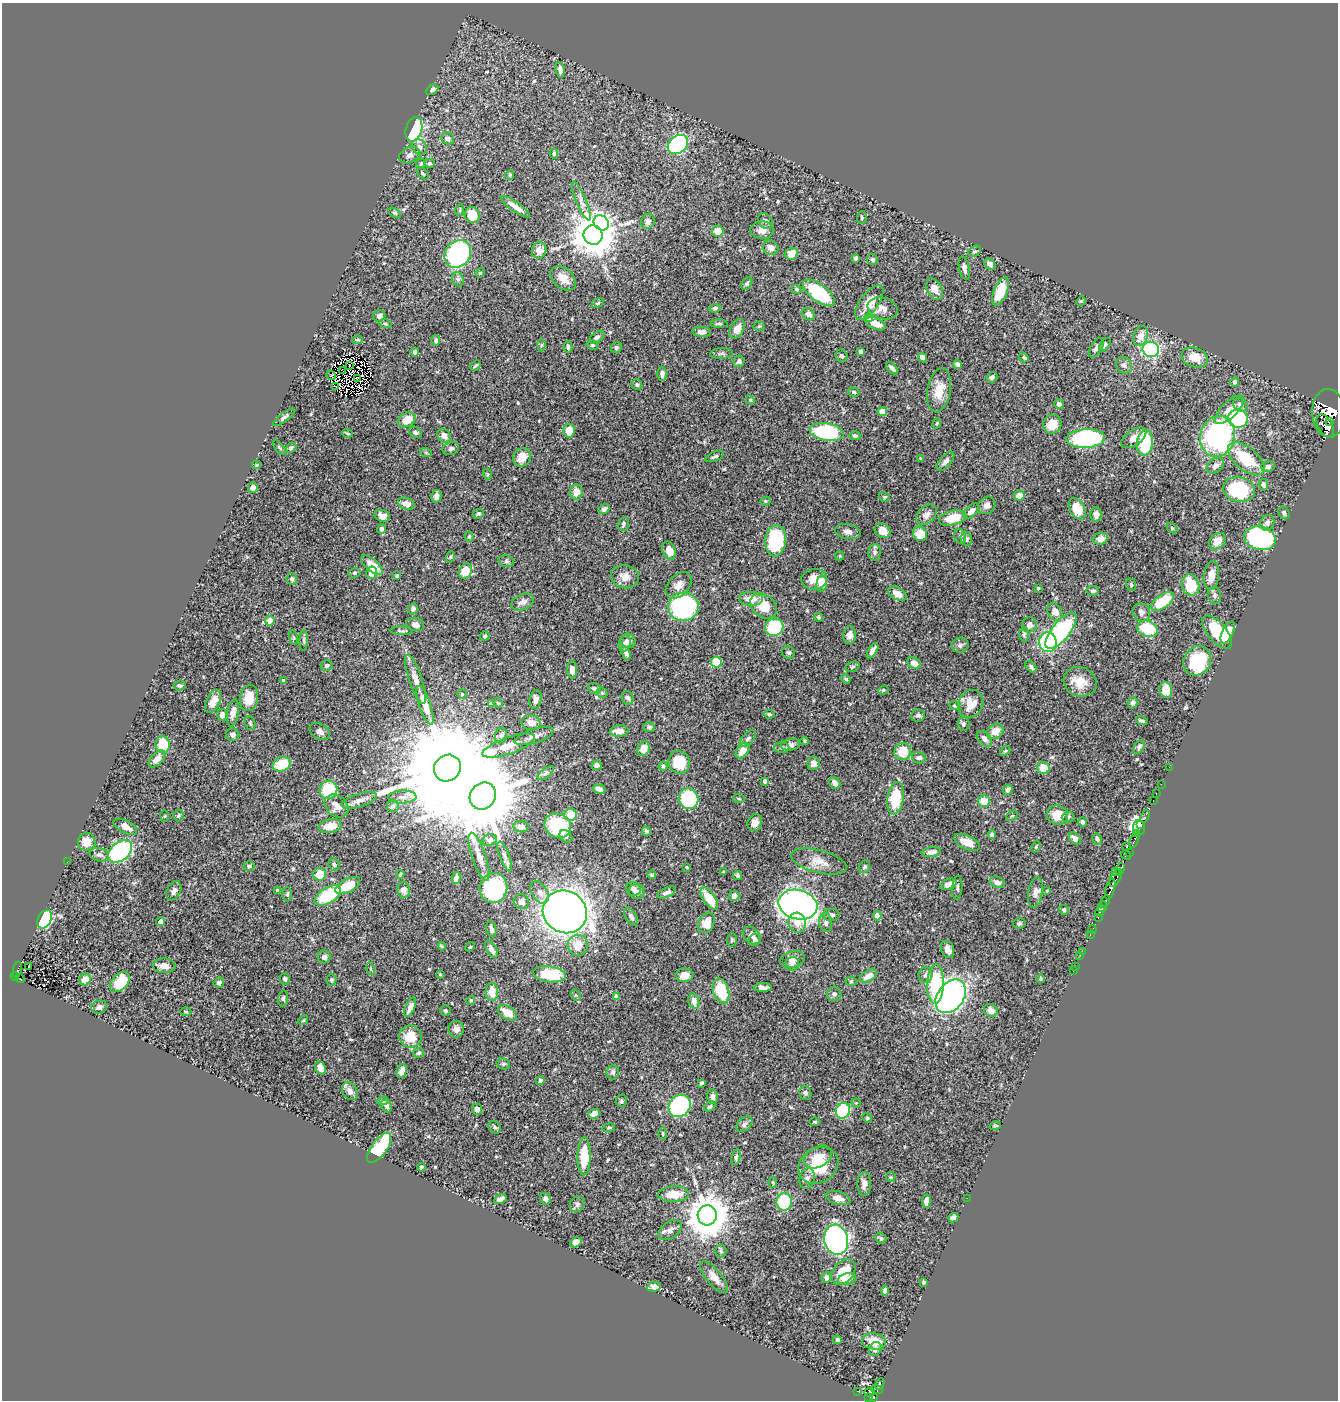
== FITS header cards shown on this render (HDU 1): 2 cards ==
NAXIS1  =                 1336
NAXIS2  =                 1398

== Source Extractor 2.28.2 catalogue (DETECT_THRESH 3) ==
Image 1336 x 1398 px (HDU 1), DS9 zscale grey, 1 PNG px = 1 image px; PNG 1340 x 1402 px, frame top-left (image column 1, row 1398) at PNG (2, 3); each listed source drawn as its Kron ellipse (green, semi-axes under 4 px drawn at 4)
Background 0.549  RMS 0.018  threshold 0.0541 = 3 sigma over >= 5 px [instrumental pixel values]
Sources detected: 544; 6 with non-positive FLUX_AUTO (blend fragments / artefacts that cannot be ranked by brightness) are neither listed nor drawn; of the other 538, the 500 brightest by FLUX_AUTO listed and drawn (38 fainter detections omitted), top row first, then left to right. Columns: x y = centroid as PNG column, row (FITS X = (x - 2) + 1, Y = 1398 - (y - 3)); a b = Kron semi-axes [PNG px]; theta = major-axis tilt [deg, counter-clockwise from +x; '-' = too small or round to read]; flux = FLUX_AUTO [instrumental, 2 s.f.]
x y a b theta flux
560 70 7 4 -79 4.8
432 90 6 4 30 3.9
414 129 12 8 74 82
448 138 6 6 - 4.6
678 144 11 8 40 160
419 147 8 7 - 4.5
554 154 5 4 - 1.7
410 155 11 7 26 5.6
430 163 5 4 - 1.8
421 164 5 5 - 2
423 173 7 4 -45 2.2
510 175 5 4 - 1.3
581 201 21 5 -67 6.6
515 207 17 5 -35 10
460 210 6 3 72 1.5
395 213 7 4 -30 1.9
472 215 8 7 - 28
862 218 6 5 - 2
648 221 8 6 60 5.3
765 221 8 6 -54 3.9
601 223 8 7 - 200
762 230 11 9 -5 7.9
718 231 6 6 - 19
593 235 10 9 - 4200
771 248 8 7 - 7.3
539 250 8 7 - 7.7
974 251 7 5 37 2.6
458 254 14 12 51 180
792 254 6 6 - 12
856 258 4 3 - 2.5
872 260 6 5 - 2.8
990 264 6 4 -44 4.5
964 268 12 5 -78 5
480 273 5 4 - 1.3
563 278 14 10 -40 13
458 279 7 5 -68 3
747 284 7 4 53 2.1
797 289 5 4 - 1.7
934 289 11 7 -61 11
1000 291 15 6 67 35
819 293 19 8 -36 85
1081 301 5 4 - 1.2
869 302 20 9 54 23
598 303 6 4 27 1.7
715 308 6 4 8 2.1
883 308 15 11 -15 8.7
809 314 7 5 -45 6.2
379 316 6 5 - 3.9
869 318 4 4 - 6.3
385 323 6 3 -20 1.7
719 324 8 4 0 2.4
876 324 10 5 -23 10
759 326 5 5 - 1.7
737 329 10 6 62 8.8
702 332 9 5 -4 6.2
1140 336 10 7 67 11
597 337 8 5 34 3.9
357 340 5 3 - 1.3
436 340 5 4 - 2.4
541 345 6 4 88 1.7
592 345 6 4 -14 2
1105 345 8 4 54 2.3
568 347 6 3 -89 2.4
616 348 6 5 - 2
1096 348 11 5 58 5.1
1151 349 8 7 - 130
415 352 4 4 - 2.8
860 352 4 3 - 2.2
722 353 11 5 2 3.2
842 356 6 6 - 2.5
1024 357 5 4 - 1.8
1195 357 13 9 -18 17
922 358 5 4 - 4.4
739 361 6 5 - 2.7
957 364 4 4 - 3.6
476 365 6 4 43 1.9
1124 365 8 7 - 5.1
349 366 3 2 - 1.2
892 368 7 3 -46 4.4
342 371 4 2 - 1.3
662 374 7 4 -88 3.8
331 375 5 2 - 1.7
992 377 6 4 42 3.2
357 378 2 2 - 1.4
1234 382 4 4 - 4.4
637 384 5 5 - 2.9
335 387 3 2 - 1.4
939 390 22 11 80 19
854 392 6 4 -17 1.8
750 400 4 4 - 1.4
1059 404 5 4 - 3.7
1240 405 7 6 - 5.4
1229 410 18 8 44 14
882 411 5 4 - 18
1329 413 24 16 -87 2300
284 417 13 4 39 2.8
1238 419 10 9 - 96
407 420 9 6 30 21
1329 422 2 2 - 14000
937 423 5 4 - 1.8
1052 424 9 9 - 17
1325 426 12 7 -62 760
569 431 7 6 - 19
415 432 7 5 -36 2.7
827 432 17 8 -10 100
347 433 5 3 - 1.7
444 436 7 6 - 7.7
855 436 5 4 - 2.6
1218 436 20 17 74 210
1086 438 19 9 2 200
1134 438 14 7 35 11
1145 443 13 8 87 67
279 448 8 4 -52 1.6
291 448 6 4 40 2.1
451 448 8 6 20 3.1
426 453 6 4 -19 1.4
715 456 10 5 23 2.9
522 457 10 8 52 14
920 458 3 3 - 1.2
1246 459 22 11 -40 51
945 461 11 5 49 5.2
256 465 4 3 - 1.9
1215 466 10 6 37 5.5
1268 466 7 5 14 3.3
487 474 5 3 - 1.4
1264 485 6 4 -83 3
253 487 5 5 - 4.1
1239 490 16 12 -13 85
576 492 7 6 - 9.8
436 496 6 5 - 4.8
1019 496 5 5 - 9.9
884 497 6 4 -20 1.5
765 501 5 4 - 1.5
406 504 8 6 -22 8.7
987 505 9 8 - 6
604 509 6 4 34 4.4
1077 509 11 7 -61 24
971 511 9 5 43 6.2
1284 513 7 5 -58 3
478 514 6 4 22 2.5
1096 514 7 5 -87 6.3
926 515 12 8 46 7
382 516 8 6 -21 8.5
953 518 14 7 15 31
1267 523 8 7 - 5.1
623 524 7 5 77 2.8
1172 528 6 4 -46 1.3
381 529 4 4 - 3.7
882 531 8 7 - 11
848 532 13 7 -10 6.4
920 534 7 7 - 26
960 536 7 5 -72 2.9
469 537 5 4 - 1.5
1260 538 16 11 -12 210
966 539 7 5 -78 3.6
1101 539 7 6 - 8.3
776 541 15 10 83 97
1217 541 9 7 45 16
669 550 9 6 -68 13
875 552 8 6 81 3.6
840 556 5 4 - 1.3
450 557 6 3 71 1.7
506 561 8 6 -13 2.7
372 565 13 6 -42 15
465 571 8 6 63 22
354 573 6 5 - 2
371 573 6 5 - 12
1211 575 15 7 83 14
397 576 3 3 - 2.4
625 577 14 11 -15 11
292 579 6 5 - 2.8
814 579 13 10 4 15
822 584 8 5 83 17
679 585 15 10 46 10
1131 585 6 5 - 1.9
1191 585 11 8 -73 45
1038 588 3 3 - 1.4
1093 591 6 5 - 2.8
897 594 10 6 -30 10
1214 595 8 6 -81 3.5
751 599 12 7 0 15
1162 601 13 6 35 46
523 602 12 7 24 5.6
763 606 14 11 -40 25
683 607 15 14 - 180
413 609 5 5 - 3.6
1055 612 9 7 -61 9.5
1141 612 9 8 - 5.8
819 617 4 3 - 1.5
270 621 5 4 - 14
415 624 9 6 -15 5.8
1029 625 7 7 - 5.8
774 627 9 8 - 84
1147 629 11 7 -19 48
401 631 11 3 -2 2
1061 631 22 9 51 140
1217 632 20 9 -50 49
1228 632 12 5 64 16
1024 634 7 5 88 2.6
850 635 8 6 84 6.9
485 636 5 4 - 2
293 638 7 3 -81 1.6
304 640 10 4 87 2.4
628 641 8 7 - 4.2
1048 642 10 8 -84 130
624 644 8 5 74 3.3
960 645 8 7 - 3.6
872 651 8 3 59 5.1
788 652 7 6 - 3.2
626 653 7 4 -67 4.3
1197 661 15 13 55 61
716 662 6 5 - 30
914 663 7 5 -31 8.1
327 665 6 5 - 2.8
852 667 7 5 19 2.1
1031 667 6 4 -50 3.2
572 670 8 5 -87 7.1
416 679 26 6 -71 10
846 679 5 4 - 1.5
283 681 4 3 - 2.7
1080 682 17 14 -25 22
180 685 6 5 - 2.2
594 688 6 5 - 3.1
883 690 5 4 - 1.7
1166 690 8 6 -77 17
602 693 6 5 - 1.7
462 694 4 4 - 1.5
249 698 13 9 79 19
628 698 7 6 - 3.7
536 699 9 6 80 6.3
213 701 12 7 64 12
498 703 5 4 - 1.3
1133 703 5 5 - 2.7
491 704 4 4 - 3.3
971 704 14 12 59 20
425 705 20 5 -71 16
955 706 6 3 -13 1.5
233 713 14 5 81 8
769 714 5 3 - 1.8
222 715 6 5 - 6
918 715 7 6 - 3.1
1142 721 6 3 -18 2.5
531 722 9 7 -10 11
250 723 7 5 -73 2.1
963 724 7 6 - 2.9
649 727 6 5 - 2.7
619 731 9 5 5 9
995 731 9 7 38 12
320 732 11 7 -30 5.3
233 735 7 6 - 4.7
501 735 8 6 74 3.3
534 736 20 7 17 8.4
748 739 10 5 47 3.5
984 739 9 6 -47 5.3
804 741 4 3 - 1.9
163 744 8 7 - 39
790 745 10 6 9 4.6
509 746 27 8 19 20
1139 747 8 4 58 2.8
782 748 7 5 -1 3.2
643 749 7 6 - 13
743 750 9 5 52 13
1005 751 6 3 44 1.3
903 752 8 8 - 23
919 758 7 5 -11 3.2
157 759 10 6 45 8.2
679 762 11 10 - 29
814 763 7 6 - 6.3
281 764 9 7 22 32
597 765 5 5 - 4.4
663 766 4 4 - 1.8
1169 767 2 2 - 5
447 768 14 13 - 47000
1043 768 6 6 - 22
546 773 9 4 35 3
765 781 4 3 - 5.2
835 783 6 5 - 6.4
1161 784 2 2 - 4.2
599 789 6 4 -17 6.1
328 790 9 8 - 57
1008 790 5 4 - 3.1
1156 794 2 2 - 3.4
483 796 14 12 52 17000
402 797 14 6 3 7.2
739 798 6 3 -9 1.3
895 798 16 8 82 54
688 799 10 9 - 91
359 800 18 6 18 7.7
984 801 6 6 - 17
1153 801 3 2 - 13
337 806 13 10 -41 13
393 806 6 6 - 2.7
178 815 6 5 - 1.9
571 815 6 6 - 22
1057 815 11 9 -22 20
164 816 6 4 88 1.2
1012 816 7 3 35 1.6
1145 816 6 3 68 9.4
1068 817 6 5 - 2
1083 822 5 4 - 3.9
755 823 8 7 - 8.5
1141 824 4 3 - 110
330 826 11 6 10 20
558 826 14 12 -27 61
125 827 13 6 -27 12
521 827 8 5 -5 5.5
1139 828 7 6 - 300
646 831 5 4 - 2.6
1137 834 4 2 - 12
992 835 4 4 - 4.3
566 837 7 5 -42 2.9
1075 838 7 5 -44 7.6
1097 839 6 4 -58 3.1
490 840 7 5 25 3.8
1134 840 8 3 65 110
87 842 9 9 - 17
967 842 14 7 -25 14
1036 846 6 4 64 1.6
1127 846 4 3 - 66
120 851 13 9 40 160
931 852 9 5 10 7
1129 852 3 2 - 10
99 855 10 6 -15 4.8
1126 855 5 3 - 99
505 856 16 5 -70 4.7
479 857 25 7 -71 11
819 861 28 11 -15 16
67 862 2 2 - 1.2
334 864 6 5 - 2.6
249 866 5 4 - 2.8
687 867 3 3 - 1.2
864 867 7 5 56 2.1
1120 869 6 3 66 85
1115 871 3 2 - 15
723 872 3 3 - 1.7
320 874 6 6 - 21
400 874 4 3 - 1.4
652 875 4 4 - 1.8
738 876 4 3 - 2.1
456 878 6 4 77 6.6
1116 878 10 5 61 110
997 882 8 5 -22 4.3
948 884 8 5 22 7.9
348 885 13 6 27 26
493 888 15 14 - 130
957 888 11 5 86 3
633 889 7 6 - 5.3
1110 889 11 4 75 400
404 890 8 6 -79 8.5
174 891 10 6 64 5.4
277 891 3 3 - 1.6
636 891 8 7 - 5.5
1047 891 3 3 - 1.4
539 892 12 8 -58 6.9
667 892 10 4 25 4.6
1035 892 15 7 81 6.3
287 894 7 4 89 2.3
328 896 15 7 32 80
734 896 5 5 - 5.2
709 898 12 6 -56 29
1105 901 6 4 57 86
521 902 8 7 - 6.3
798 905 20 14 -15 520
1102 907 5 3 - 180
1064 910 5 4 - 1.8
1100 911 5 3 - 130
565 912 22 21 - 1100
831 915 8 6 -2 4.2
877 916 4 4 - 19
631 917 10 5 -58 3.2
1098 918 4 2 - 23
45 919 10 6 62 120
161 922 4 4 - 7.4
706 923 11 7 59 25
797 923 10 8 -76 12
826 923 9 6 -83 4.1
1019 923 6 5 - 1.8
491 929 8 5 -77 3.8
1092 929 4 2 - 3.5
752 935 10 8 -46 6.8
1090 935 3 2 - 5.3
732 940 7 5 87 1.8
755 940 6 5 - 3.6
578 945 10 10 - 19
442 946 4 3 - 1.4
470 947 5 4 - 1.3
491 949 9 5 -61 6.2
948 949 9 6 -70 6.8
1082 952 2 2 - 1.8
1080 955 3 2 - 3.2
324 957 6 6 - 4.8
792 959 12 8 16 7.9
792 964 7 6 - 4.1
164 966 11 7 -4 8.9
29 967 3 2 - 1.5
1075 967 2 2 - 5.7
371 969 6 4 -71 1.8
17 970 8 3 80 21
1073 971 2 2 - 4.3
440 974 4 4 - 1.2
550 974 16 8 -7 54
684 975 9 7 4 10
925 975 8 7 - 4.5
15 976 4 2 - 7.2
869 976 9 5 29 11
20 979 4 3 - 4.4
285 979 6 5 - 2.9
1040 979 4 3 - 2.1
85 980 6 5 - 12
331 980 6 5 - 2.4
851 981 5 5 - 1.5
120 982 12 7 47 36
219 983 5 4 - 3.5
935 984 20 8 88 83
763 988 9 4 -1 5.8
721 991 13 7 -72 44
492 992 9 6 -87 16
834 994 7 7 - 4
576 995 6 4 -60 1.9
616 996 4 3 - 2.7
951 996 18 13 53 490
283 998 8 5 83 2.6
471 1000 4 4 - 1.8
694 1001 7 5 -77 9.3
99 1007 8 6 21 4.2
410 1007 10 4 67 8.5
991 1010 7 6 - 7.7
445 1011 5 5 - 2.1
186 1012 5 3 - 1.3
507 1013 10 6 -34 19
303 1020 5 4 - 1.5
456 1029 8 7 - 6.2
410 1037 11 11 - 24
419 1053 5 5 - 2
503 1064 7 5 -19 2.3
321 1068 7 5 -58 11
402 1071 7 5 70 7.7
613 1072 7 6 - 2.7
540 1080 4 4 - 2.6
701 1083 4 3 - 2
350 1091 10 7 -60 7.1
805 1093 7 6 - 2.9
713 1097 7 5 -82 3.9
383 1101 6 4 -4 2.5
621 1101 6 5 - 2.3
856 1103 4 4 - 1.3
387 1106 7 5 -57 4.2
680 1106 12 10 45 150
710 1106 6 4 32 2.4
477 1109 5 5 - 6.2
843 1111 8 7 - 78
594 1114 6 4 21 9.9
867 1118 5 4 - 1.4
815 1122 5 4 - 1.5
744 1124 9 6 42 3.9
995 1126 6 3 18 1.5
495 1127 7 5 -45 2.1
609 1128 6 3 8 1.6
663 1134 6 3 -89 1.3
379 1148 18 7 54 61
584 1156 19 6 88 39
736 1157 8 4 79 2.3
818 1157 15 10 30 18
818 1165 21 17 30 43
421 1167 4 3 - 3.1
891 1177 5 4 - 1.4
807 1178 10 7 76 5.6
773 1183 5 4 - 1.5
864 1184 12 7 88 6.9
673 1194 15 8 1 21
838 1198 13 6 -16 8.3
967 1198 2 2 - 4
500 1199 6 4 27 6.7
545 1199 6 5 - 4
926 1201 7 4 82 8.9
784 1202 8 7 - 79
577 1204 8 7 - 3.3
707 1215 10 9 - 3700
953 1218 5 4 - 4.3
670 1230 13 8 35 5.8
881 1238 6 5 - 2.7
836 1240 15 12 -78 490
576 1242 6 4 30 10
721 1251 6 5 - 2.3
843 1272 14 10 49 30
714 1277 19 7 -50 11
826 1277 5 4 - 3.9
847 1279 9 5 12 8.6
924 1282 4 3 - 2.2
654 1287 7 4 8 8.6
885 1291 5 4 - 4.6
837 1340 5 4 - 2.3
874 1341 12 8 -10 23
875 1349 7 6 - 3.7
880 1384 6 3 65 88
877 1389 6 3 -12 30
857 1391 3 2 - 1.9
870 1392 5 3 - 67
869 1397 2 2 - 15
874 1397 4 3 - 31
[38 fainter detections neither listed nor drawn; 6 non-positive-flux detections neither listed nor drawn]